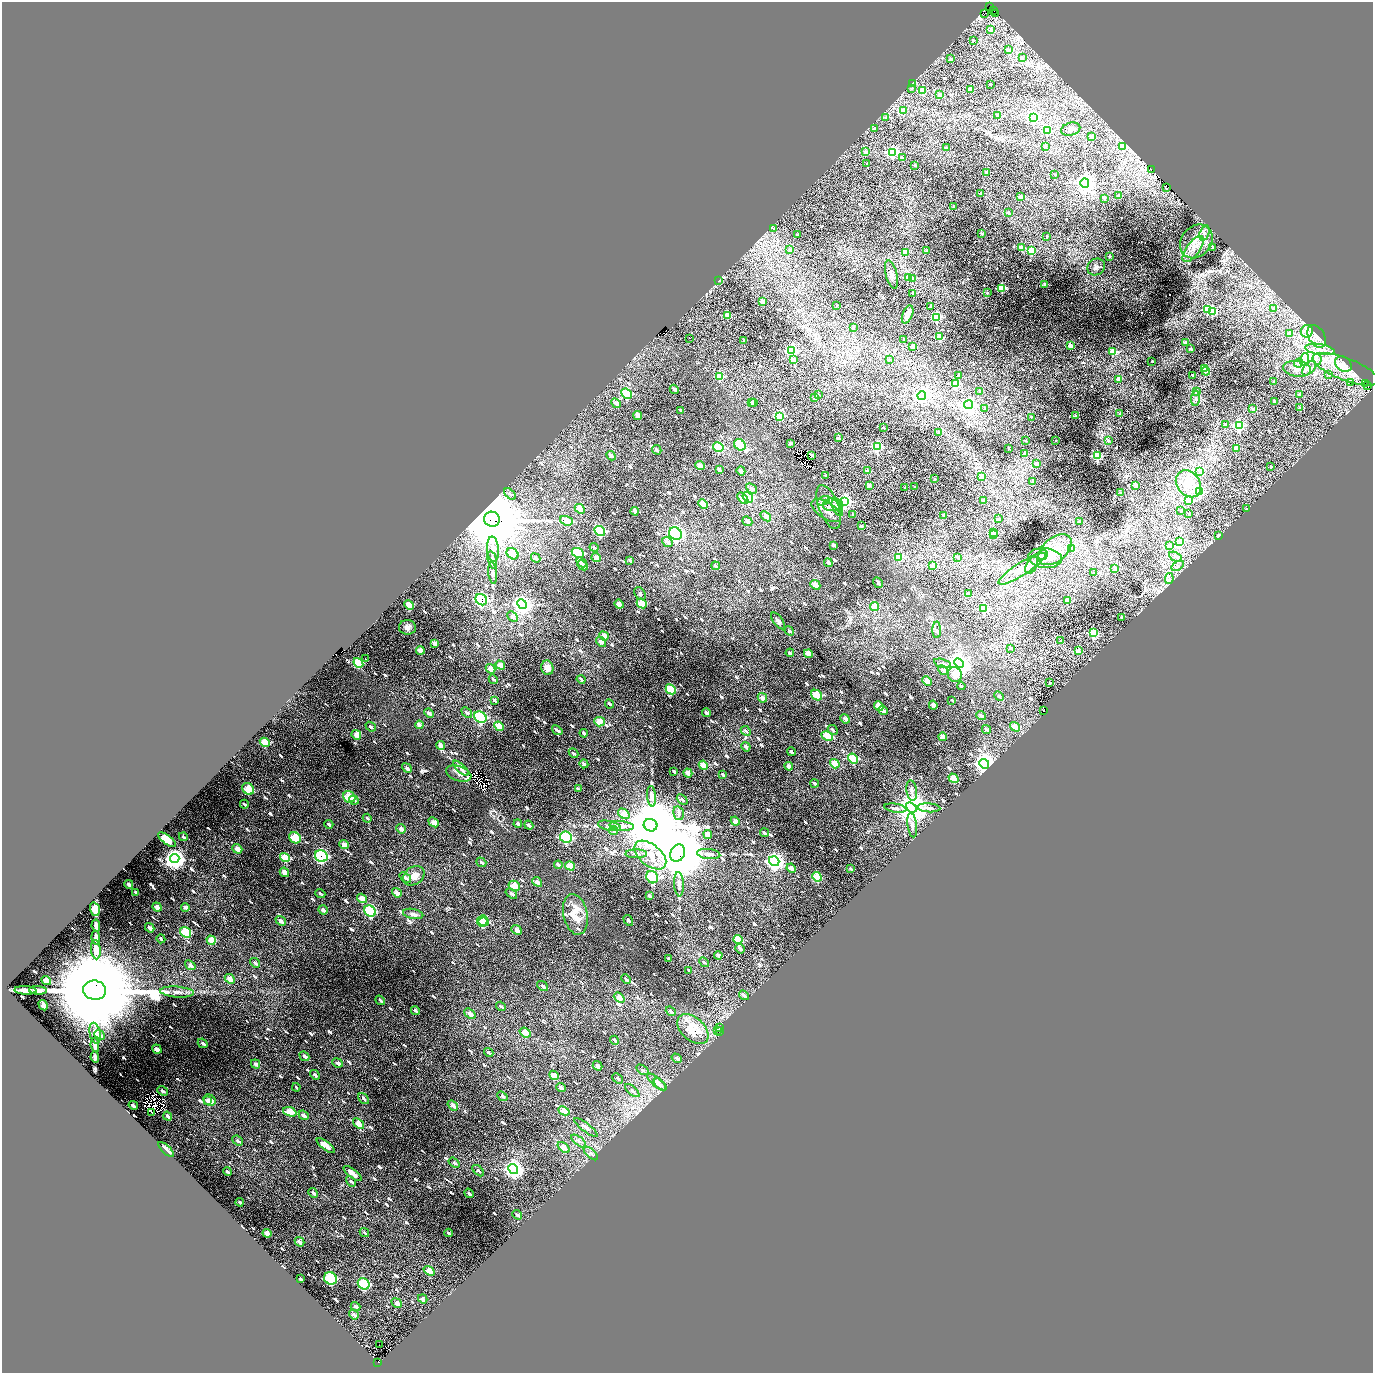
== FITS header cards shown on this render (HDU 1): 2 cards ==
NAXIS1  =                 2741
NAXIS2  =                 2741

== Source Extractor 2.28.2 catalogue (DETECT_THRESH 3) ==
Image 2741 x 2741 px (HDU 1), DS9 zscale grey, zoomed out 1/2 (1 PNG px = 2 x 2 image px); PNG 1375 x 1375 px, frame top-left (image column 1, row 2741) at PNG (2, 2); each listed source drawn as its Kron ellipse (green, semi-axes under 4 px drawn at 4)
Background 0.329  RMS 0.036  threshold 0.109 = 3 sigma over >= 5 px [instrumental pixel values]
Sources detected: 1245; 108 cannot appear on this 1/2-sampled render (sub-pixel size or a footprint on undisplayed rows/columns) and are neither listed nor drawn; of the other 1137, the 500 brightest by FLUX_AUTO listed and drawn (637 fainter detections omitted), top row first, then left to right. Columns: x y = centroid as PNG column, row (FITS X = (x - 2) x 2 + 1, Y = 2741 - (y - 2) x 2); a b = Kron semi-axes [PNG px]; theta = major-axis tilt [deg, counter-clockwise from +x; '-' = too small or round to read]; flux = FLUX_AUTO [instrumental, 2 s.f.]
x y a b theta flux
990 7 4 1 - 99
994 10 2 2 - 190
984 13 2 2 - 92
996 14 3 1 - 62
991 30 3 2 - 41
973 40 2 2 - 22
1009 49 2 2 - 53
1022 57 3 3 - 25
951 59 2 2 - 39
912 84 2 2 - 100
990 84 2 2 - 18
911 88 3 2 - 24
970 89 2 2 - 140
923 90 3 3 - 260
940 95 3 2 - 43
904 111 3 2 - 120
998 115 2 2 - 21
1033 117 4 4 - 1100
886 118 2 2 - 28
874 129 2 2 - 44
1071 129 10 6 16 27
1047 131 3 3 - 290
1092 137 2 2 - 54
1045 146 2 2 - 38
1122 146 3 3 - 120
946 148 2 2 - 66
865 152 2 2 - 37
893 152 4 4 - 1300
903 158 2 2 - 71
867 164 2 2 - 22
915 165 2 2 - 27
1151 170 2 2 - 390
986 173 4 2 - 59
1055 175 2 2 - 34
1085 183 5 4 - 5400
1166 187 3 1 - 230
981 194 2 2 - 36
1119 196 2 2 - 61
1020 197 2 2 - 97
1104 198 2 2 - 49
954 206 2 2 - 19
1008 213 2 2 - 33
774 229 3 2 - 27
1204 233 8 4 70 32
982 234 2 2 - 43
797 235 3 2 - 39
1047 236 2 2 - 24
1196 241 18 14 51 150
1213 247 2 2 - 55
1022 248 3 2 - 150
1193 249 15 6 53 75
790 250 2 2 - 39
927 251 2 2 - 32
1031 251 3 3 - 280
905 252 3 2 - 190
1109 256 2 2 - 51
1096 267 9 8 - 33
891 275 14 5 -76 40
908 277 3 2 - 140
912 279 3 2 - 97
719 280 2 2 - 46
1045 284 3 2 - 48
1002 288 3 3 - 430
912 293 2 2 - 19
987 293 2 2 - 23
763 301 2 2 - 110
837 305 2 2 - 19
930 307 2 2 - 33
1274 308 3 2 - 30
1207 310 3 3 - 460
1212 311 3 3 - 490
908 314 9 5 68 57
728 315 2 2 - 180
937 317 3 3 - 650
853 327 2 2 - 39
1307 331 6 6 - 45
1289 333 2 2 - 120
1317 336 12 8 -60 53
940 337 3 3 - 270
689 338 2 1 - 43
904 339 2 2 - 20
744 341 2 2 - 39
1185 343 2 2 - 45
1070 345 2 2 - 100
913 346 2 2 - 110
1191 349 2 2 - 32
1320 349 15 5 -9 63
792 350 4 4 - 1300
1113 351 3 3 - 260
1304 359 6 4 73 160
1317 359 5 4 - 24
794 360 3 2 - 54
889 360 2 2 - 18
1152 361 2 2 - 20
1299 363 5 4 - 28
1344 364 9 7 -37 38
1204 368 3 3 - 84
1309 368 9 5 46 33
1297 369 14 8 -7 56
1345 369 35 11 -21 160
1206 371 4 3 - 40
959 375 2 2 - 96
1192 375 2 2 - 28
1328 375 3 2 - 18
719 376 3 3 - 540
1118 379 2 2 - 50
1274 381 2 2 - 28
1351 383 2 1 - 150
956 384 4 3 - 470
1366 384 2 1 - 130
1368 386 3 2 - 110
674 389 5 3 - 34
980 391 2 2 - 38
1196 392 3 2 - 47
626 394 6 4 -44 350
818 394 2 2 - 20
1300 395 2 2 - 50
922 396 4 4 - 2600
815 398 2 2 - 92
1196 398 8 4 87 20
1275 401 2 2 - 39
751 402 2 2 - 33
616 403 5 3 - 39
754 403 2 2 - 54
969 405 4 4 - 2700
985 408 2 2 - 24
1300 408 2 2 - 67
1253 409 2 2 - 25
681 410 4 2 - 22
1120 413 2 2 - 50
638 416 4 3 - 76
779 416 3 3 - 400
1075 416 2 2 - 30
1031 417 2 2 - 19
1225 424 3 2 - 35
1239 425 4 3 - 960
883 427 2 2 - 27
938 433 2 2 - 24
838 438 3 2 - 50
1056 440 2 2 - 18
1026 441 2 2 - 21
1108 441 3 2 - 22
790 444 2 2 - 52
740 445 6 5 - 170
877 446 3 3 - 720
718 447 5 4 - 240
1236 448 2 2 - 150
1009 449 2 2 - 45
657 450 5 3 - 27
1024 453 2 2 - 47
811 455 4 2 - 71
611 456 5 3 - 37
1097 456 3 3 - 730
1037 464 2 2 - 65
700 466 5 3 - 77
1271 467 2 2 - 17
719 469 4 2 - 25
741 471 4 3 - 41
867 471 2 2 - 61
1200 471 3 3 - 59
825 475 2 2 - 27
981 476 2 2 - 74
935 479 2 2 - 46
1033 481 2 2 - 51
1188 484 14 11 -52 150
869 485 2 2 - 61
1136 485 3 2 - 38
905 487 2 2 - 33
915 487 2 2 - 20
751 488 6 3 -43 31
1199 492 4 4 - 1100
1121 493 2 2 - 19
510 494 7 3 -43 25
748 497 6 4 -49 470
743 498 7 4 -49 120
1188 500 3 3 - 550
823 501 7 4 21 17
845 501 4 4 - 1900
983 501 2 2 - 75
703 504 5 4 - 100
833 505 10 6 -1 45
829 507 23 10 -69 98
837 508 9 4 -61 28
580 509 5 4 - 98
1247 509 2 2 - 18
826 510 17 8 -33 59
635 511 4 3 - 51
1181 511 2 2 - 24
852 514 2 2 - 18
1188 514 2 2 - 38
944 515 2 2 - 20
766 516 6 4 -41 52
492 519 8 7 - 120000
998 519 2 2 - 43
566 521 6 4 -21 110
747 521 5 3 - 36
1079 521 2 2 - 21
861 526 2 2 - 50
600 531 6 4 -39 500
993 532 3 2 - 130
675 534 7 5 -40 1400
994 534 3 3 - 150
1219 536 2 2 - 35
1180 541 4 3 - 60
667 542 6 4 -39 36
834 545 4 2 - 30
1169 546 3 2 - 100
594 547 5 3 - 20
493 549 12 6 -85 71
1072 549 3 3 - 63
1055 550 19 12 39 170
578 553 6 5 - 380
512 554 6 5 - 110
1043 555 5 4 - 28
899 557 4 3 - 340
958 557 3 2 - 43
1176 557 7 3 -28 21
536 558 5 3 - 28
596 558 5 3 - 64
1045 558 17 10 -5 100
492 560 9 4 -74 47
630 560 3 2 - 20
582 562 6 3 -42 35
828 563 4 3 - 36
583 565 6 3 -44 35
1032 565 9 5 60 30
716 566 4 2 - 23
933 566 2 2 - 110
1178 566 7 4 33 25
1022 569 28 6 32 100
1115 569 2 2 - 120
493 573 11 4 -84 19
1094 573 2 2 - 39
1169 579 5 4 - 22
878 583 6 2 -58 27
815 585 5 4 - 72
640 594 7 5 -50 19
968 594 2 2 - 87
481 600 6 5 - 1100
1067 601 2 2 - 120
642 603 5 4 - 140
522 604 5 4 - 4200
619 604 5 3 - 64
409 605 5 4 - 120
875 607 5 3 - 150
983 608 3 3 - 610
513 617 6 3 -43 38
1122 617 2 2 - 22
778 621 10 4 -53 27
407 627 8 7 - 32
937 630 8 4 -89 18
789 631 5 3 - 23
1093 633 3 3 - 530
604 636 5 4 - 75
1061 641 2 2 - 35
601 642 5 3 - 44
434 643 4 3 - 45
1011 648 2 2 - 29
420 650 4 3 - 70
1078 651 2 2 - 110
790 653 4 2 - 17
808 654 5 3 - 85
365 659 2 1 - 20
358 663 5 4 - 150
942 663 9 4 -16 18
959 663 5 4 - 8200
500 665 5 3 - 77
547 668 7 6 - 55
490 669 5 4 - 80
943 670 6 3 -43 40
955 674 7 6 - 130
493 679 5 2 - 19
581 679 4 3 - 25
927 681 5 4 - 64
1050 683 2 2 - 21
961 686 4 2 - 24
671 689 5 4 - 320
817 695 6 5 - 170
999 696 5 3 - 20
762 698 5 3 - 57
495 700 4 2 - 25
952 700 3 2 - 18
609 704 5 2 - 20
933 705 4 3 - 41
879 706 5 4 - 97
883 710 5 3 - 58
1044 711 2 1 - 110
467 712 6 3 -42 27
429 713 5 3 - 41
706 713 4 3 - 41
981 716 5 3 - 28
480 717 6 5 - 730
845 719 5 3 - 41
600 722 5 5 - 110
419 725 4 3 - 68
499 726 5 4 - 120
371 727 6 3 -40 21
1015 727 5 4 - 130
986 729 5 3 - 36
557 730 6 2 -37 36
833 730 5 3 - 21
746 731 5 3 - 24
584 733 4 2 - 26
356 735 5 4 - 70
827 736 6 4 -27 170
942 737 4 3 - 59
265 742 5 4 - 150
440 745 4 3 - 58
746 747 5 3 - 36
791 752 4 2 - 21
573 753 5 3 - 21
853 759 5 4 - 290
584 764 4 2 - 27
835 764 5 4 - 130
984 764 5 4 - 6000
703 765 5 3 - 110
789 766 4 3 - 50
407 768 5 3 - 33
461 768 10 4 -42 34
674 771 4 2 - 21
688 773 4 3 - 61
459 774 13 7 -19 38
723 775 4 2 - 24
953 778 5 4 - 94
815 783 4 3 - 26
248 789 6 5 - 180
578 789 4 2 - 24
912 790 10 5 -81 28
652 796 10 4 -84 34
349 797 6 5 - 190
682 799 6 3 -40 18
354 800 5 2 - 26
244 804 4 2 - 19
911 807 6 4 -41 19000
895 808 11 4 -9 22
929 808 11 4 -3 25
679 813 7 5 -76 18
624 814 6 4 -36 81
367 818 4 2 - 19
735 821 5 3 - 58
434 822 6 3 -40 76
329 824 4 2 - 33
518 824 4 3 - 28
529 825 5 3 - 27
651 825 7 6 - 120000
912 825 12 4 -82 33
609 826 12 5 -12 27
622 826 12 4 -6 46
401 829 5 3 - 51
613 831 5 3 - 19
764 833 5 3 - 25
708 834 4 3 - 59
183 837 4 2 - 18
566 837 6 5 - 720
295 838 6 5 - 180
167 840 11 4 -37 180
344 845 5 3 - 69
237 849 5 3 - 74
678 853 9 7 62 95000
636 854 11 4 0 21
709 854 12 5 -6 40
650 855 19 10 -40 140
321 856 6 5 - 830
285 857 5 4 - 240
175 859 4 4 - 6500
774 861 5 4 - 3500
481 862 5 3 - 23
558 865 4 2 - 42
570 866 5 3 - 110
791 868 5 3 - 44
851 869 4 2 - 18
284 872 5 3 - 68
414 876 11 9 35 74
652 877 6 5 - 840
817 877 5 4 - 200
405 878 6 3 -39 27
537 882 5 3 - 48
129 884 4 2 - 37
679 884 12 5 -87 34
514 886 6 5 - 150
136 892 4 2 - 21
397 893 5 3 - 60
320 894 5 2 - 19
511 894 6 3 -36 30
650 896 4 2 - 26
362 898 5 3 - 75
157 907 5 3 - 57
185 907 4 2 - 34
95 909 7 4 -74 150
323 910 5 3 - 43
370 911 6 5 - 590
413 914 10 5 -11 27
575 914 21 12 -78 200
628 920 6 3 -58 18
281 921 5 3 - 42
482 921 6 5 - 270
484 922 5 4 - 180
96 926 6 3 -83 22
150 928 5 3 - 42
516 930 5 3 - 59
186 932 6 5 - 280
96 938 7 3 -84 38
161 939 4 2 - 30
738 939 4 3 - 210
211 940 5 3 - 140
740 949 5 3 - 34
96 950 9 5 -84 75
718 955 4 2 - 37
669 959 4 2 - 20
704 962 5 3 - 17
255 963 5 3 - 24
190 965 6 3 -40 40
689 970 4 2 - 22
230 979 5 3 - 61
626 979 5 2 - 19
46 981 5 3 - 79
543 986 6 3 -38 26
25 990 11 3 -3 42
38 990 9 3 -4 41
94 990 11 9 -10 360000
177 992 17 5 -4 50
744 995 5 3 - 38
619 998 6 4 -39 74
380 1000 5 2 - 19
43 1005 5 3 - 61
501 1006 5 2 - 18
415 1011 4 2 - 35
671 1011 5 3 - 26
470 1013 6 3 -41 46
719 1028 2 2 - 120
693 1029 18 11 -42 260
718 1030 2 1 - 18
720 1032 2 1 - 140
95 1033 10 5 -79 80
525 1033 6 4 -38 92
100 1035 6 3 -39 34
614 1040 5 2 - 22
203 1043 5 3 - 25
95 1045 7 3 -82 35
157 1049 5 3 - 57
489 1053 5 3 - 26
304 1056 5 3 - 38
95 1057 6 3 -80 18
677 1058 5 3 - 28
337 1063 5 4 - 25
256 1064 5 3 - 38
597 1066 5 3 - 47
642 1070 7 3 -34 19
315 1075 5 3 - 23
554 1075 5 3 - 100
618 1078 6 2 -40 18
657 1082 12 4 -40 42
660 1085 8 3 -43 28
296 1087 4 2 - 20
561 1088 5 2 - 39
162 1091 6 3 -39 21
632 1091 9 4 -42 30
502 1096 6 3 -41 24
364 1099 6 3 -51 18
207 1100 3 2 - 21
209 1100 6 5 - 87
133 1105 5 2 - 29
453 1106 6 3 -38 44
564 1111 6 4 -24 97
290 1112 7 4 -22 140
152 1113 2 1 - 21
304 1115 5 3 - 38
168 1116 5 2 - 26
358 1123 6 4 -38 85
586 1127 14 3 -37 65
238 1140 6 3 -39 23
579 1141 9 4 -39 26
326 1146 11 3 -37 120
564 1148 7 4 -40 59
166 1150 10 2 -43 29
591 1153 9 3 -43 19
454 1163 6 3 -37 19
513 1169 5 4 - 3700
478 1171 7 3 -43 19
228 1172 4 2 - 17
353 1174 11 3 -38 99
351 1181 6 3 -42 19
313 1193 5 3 - 25
469 1193 5 3 - 28
240 1202 4 2 - 21
517 1215 5 2 - 24
267 1233 4 3 - 75
364 1233 5 2 - 18
448 1233 4 2 - 20
299 1242 5 3 - 36
429 1271 6 4 -38 100
330 1278 7 6 - 420
301 1279 4 2 - 20
364 1284 6 5 - 430
423 1299 5 3 - 42
397 1303 5 3 - 52
356 1307 5 2 - 26
354 1315 5 2 - 39
379 1345 2 1 - 43
378 1362 3 2 - 69
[637 fainter detections neither listed nor drawn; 108 sub-pixel or undisplayed-footprint detections neither listed nor drawn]